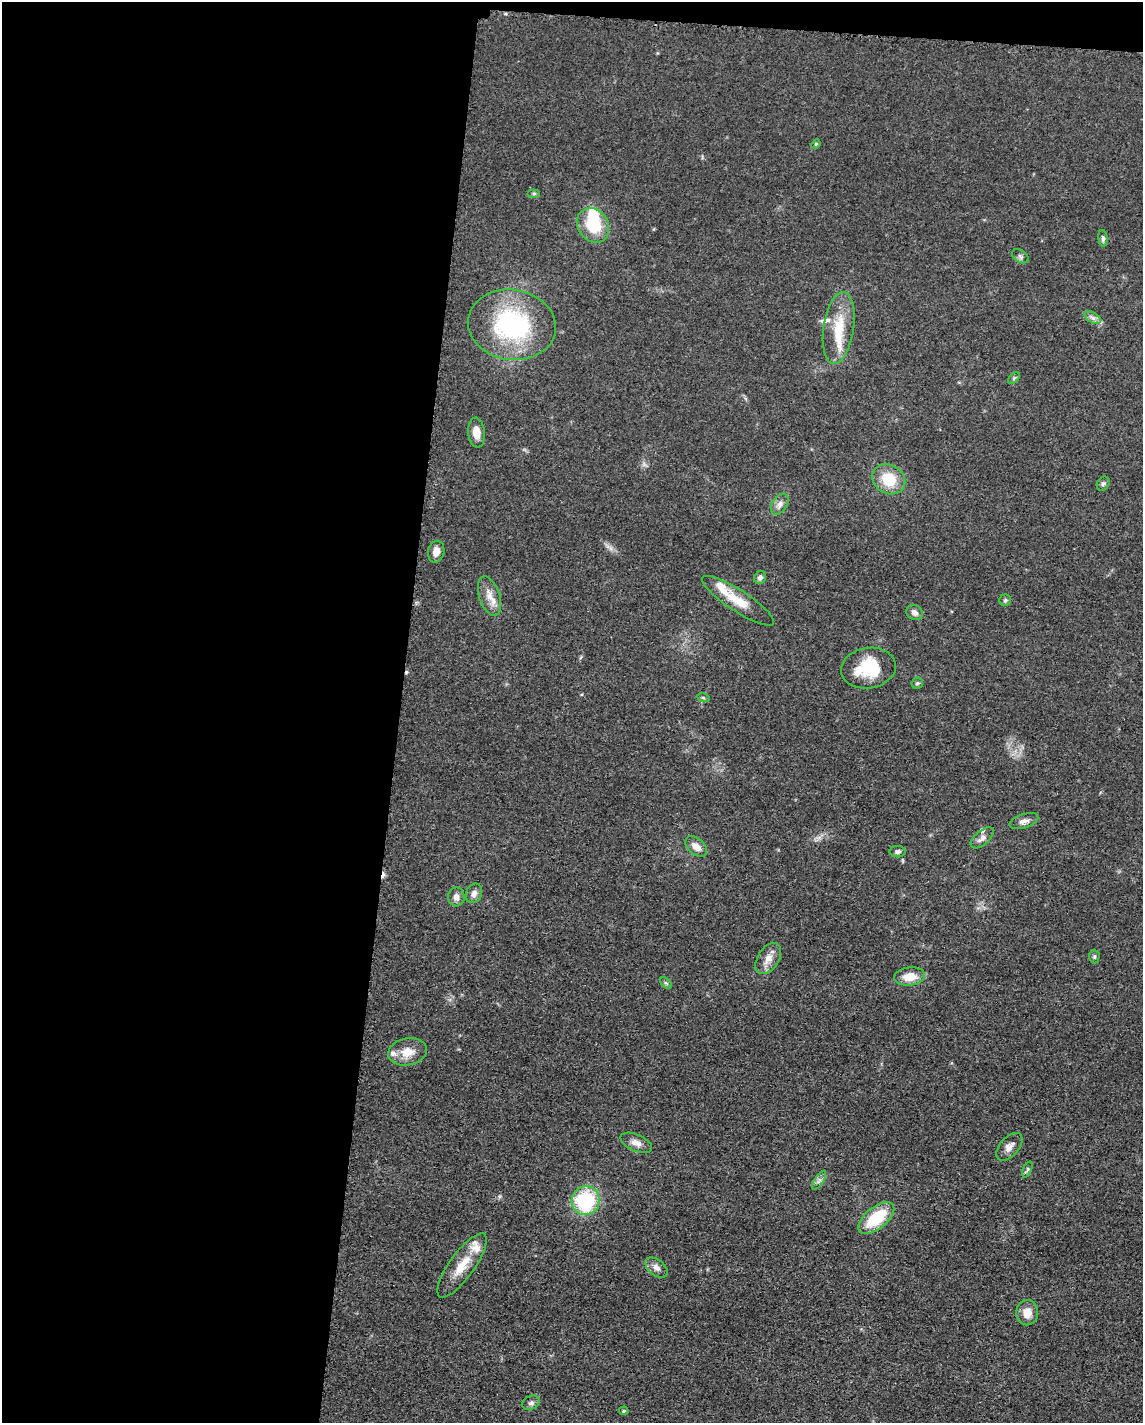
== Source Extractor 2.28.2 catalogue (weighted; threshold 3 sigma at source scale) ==
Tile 1 of 4 x 3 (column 1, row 1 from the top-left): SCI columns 16-1156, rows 3071-4491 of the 4592 x 4659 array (HDU 1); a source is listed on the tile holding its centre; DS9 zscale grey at full resolution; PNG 1145 x 1425 px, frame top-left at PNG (2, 2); each listed source drawn as its Kron ellipse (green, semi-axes under 4 px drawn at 4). Shown black and unused: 36% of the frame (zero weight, under 3 of 5 exposures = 4% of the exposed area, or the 3 px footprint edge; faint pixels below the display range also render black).
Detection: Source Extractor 2.28.2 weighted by HDU 2 'WHT'; one run over the whole footprint, this tile lists its part. Background 0.0477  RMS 0.0055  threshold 0.0247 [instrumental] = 3 sigma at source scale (4.5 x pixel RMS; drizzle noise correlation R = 1.50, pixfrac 1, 0.05/0.05 arcsec/px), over >= 5 px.
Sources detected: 53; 1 inside a brighter object's white glare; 2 cosmic-ray / hot-pixel residue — neither listed nor drawn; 6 inside a brighter listed object's ellipse — not listed separately; the other 44 listed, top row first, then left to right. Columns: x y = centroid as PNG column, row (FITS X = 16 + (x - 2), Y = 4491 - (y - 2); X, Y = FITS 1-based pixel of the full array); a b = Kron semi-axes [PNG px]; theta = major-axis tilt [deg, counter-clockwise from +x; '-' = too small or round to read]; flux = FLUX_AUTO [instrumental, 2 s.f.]
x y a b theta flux
816 144 5 4 - 0.62
534 193 6 4 0 0.71
593 225 18 15 -57 23
1103 238 8 4 -85 1.3
1020 256 9 6 -31 1.5
1093 318 9 5 -30 2
512 325 44 35 -9 74
839 328 36 15 81 19
1014 378 7 4 45 0.88
476 433 15 8 -85 5.6
889 479 17 14 -30 15
1103 484 7 6 - 1.2
780 504 12 7 58 2.9
436 552 11 8 78 4
760 577 6 6 - 2.2
489 596 20 10 -72 6.5
1005 600 6 5 - 1
738 601 42 10 -33 14
914 613 8 7 - 2.5
868 668 27 20 10 25
917 683 6 5 - 0.97
703 697 6 4 -20 0.83
1024 821 15 7 19 3.1
982 838 14 7 41 3.1
696 846 13 8 -41 4.7
898 852 8 5 2 1.6
474 893 10 7 66 2.9
456 897 9 8 - 3.5
1094 956 7 5 89 1
768 959 17 10 57 5.4
910 976 15 9 6 9.2
666 983 7 4 -44 0.82
408 1052 20 13 10 8.7
636 1143 17 8 -24 4.1
1009 1147 16 9 48 4.1
1027 1169 9 4 68 0.98
819 1180 11 4 57 1.7
586 1201 14 14 - 42
876 1218 21 11 39 24
462 1265 38 12 54 14
656 1268 12 8 -38 3
1027 1313 12 11 - 6.3
531 1403 9 6 27 1.7
624 1411 5 4 - 0.93